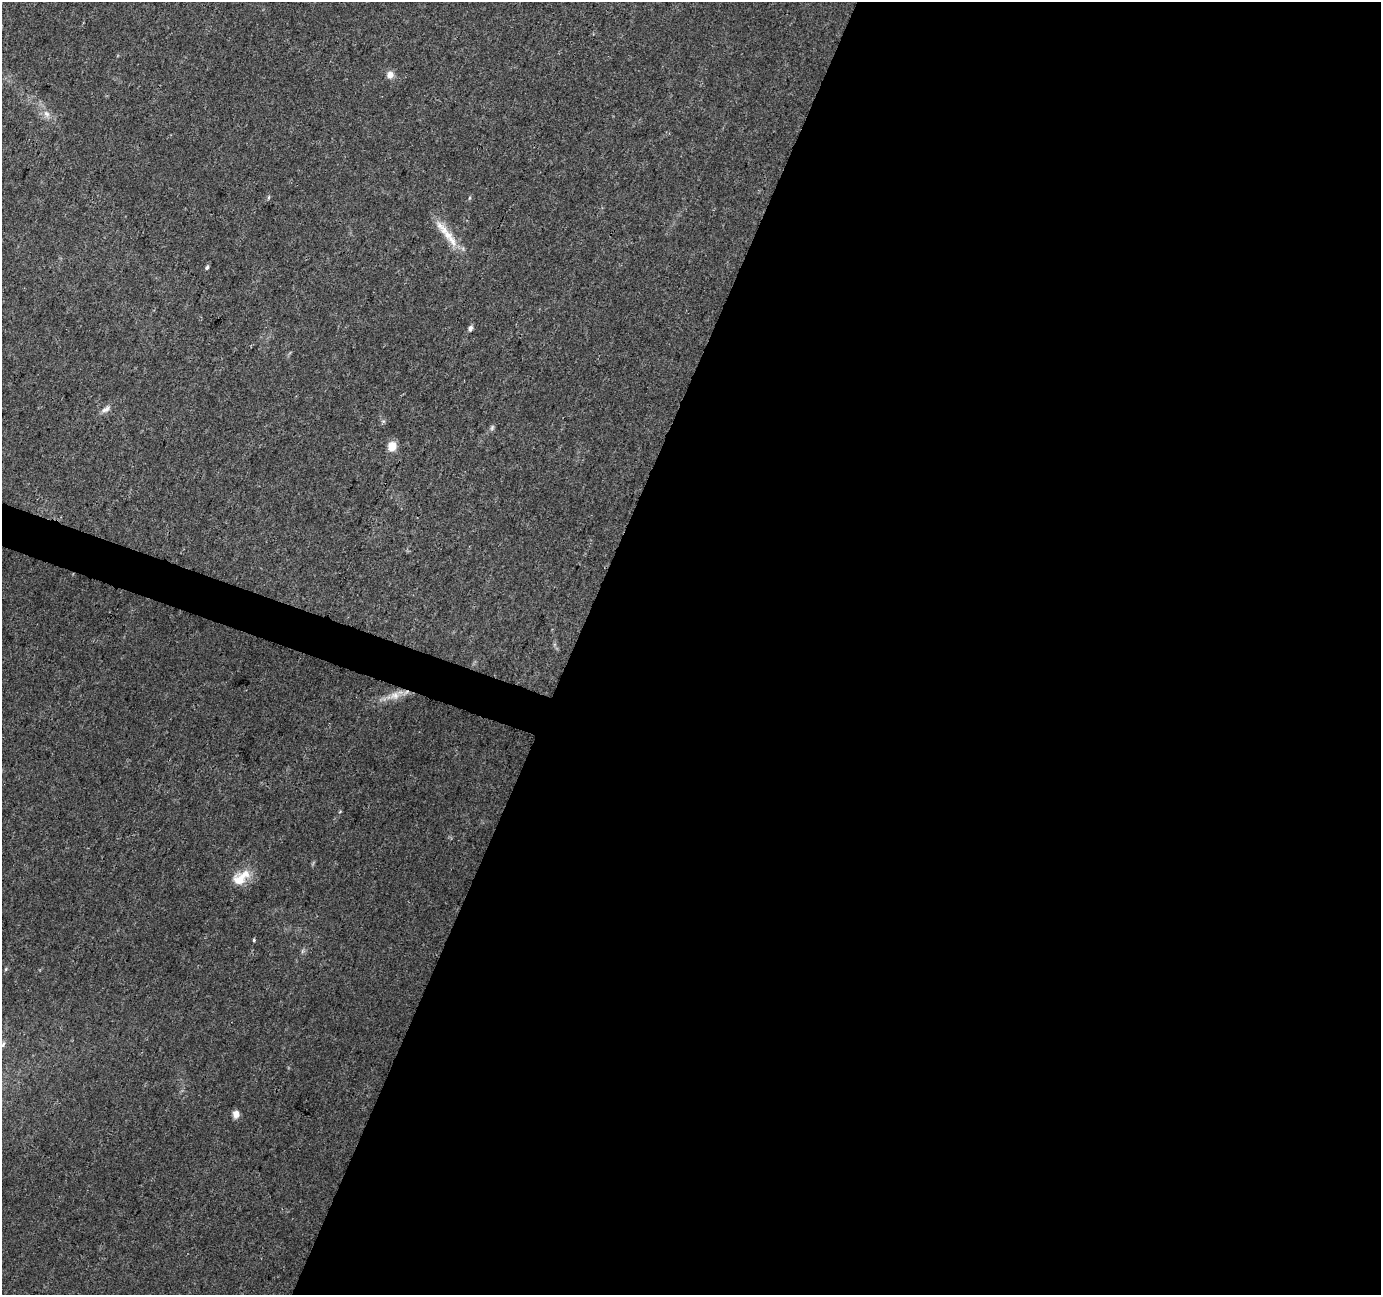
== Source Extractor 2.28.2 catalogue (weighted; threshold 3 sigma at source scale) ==
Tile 12 of 4 x 4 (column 4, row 3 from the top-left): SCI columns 4149-5527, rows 1571-2863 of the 5527 x 5664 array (HDU 1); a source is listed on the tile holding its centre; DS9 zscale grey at full resolution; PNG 1383 x 1297 px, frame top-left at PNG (2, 2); no overlay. Shown black and unused: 60% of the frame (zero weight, under 3 of 4 exposures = <1% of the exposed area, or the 3 px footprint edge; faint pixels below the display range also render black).
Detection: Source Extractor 2.28.2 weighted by HDU 2 'WHT'; one run over the whole footprint, this tile lists its part. Background 0.022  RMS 0.0036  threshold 0.016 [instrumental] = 3 sigma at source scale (4.5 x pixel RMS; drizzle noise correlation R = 1.50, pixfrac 1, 0.0396/0.0396 arcsec/px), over >= 5 px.
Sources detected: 18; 2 inside a brighter listed object's ellipse — not listed separately; the other 16 listed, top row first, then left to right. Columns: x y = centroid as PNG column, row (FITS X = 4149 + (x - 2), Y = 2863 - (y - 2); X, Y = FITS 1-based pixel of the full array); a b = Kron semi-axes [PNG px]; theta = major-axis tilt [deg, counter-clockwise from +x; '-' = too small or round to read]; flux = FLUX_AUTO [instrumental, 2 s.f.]
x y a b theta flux
390 75 9 9 - 2.2
46 114 11 8 -66 2.2
469 198 5 3 - 0.39
444 230 32 11 -47 7.1
207 267 5 4 - 0.7
470 328 6 5 - 1.3
105 409 13 7 27 1.8
492 428 8 5 64 0.81
392 446 8 7 - 5.4
394 695 18 11 22 4.2
244 874 20 12 18 5.7
254 940 5 3 - 0.41
302 951 7 4 88 0.64
6 969 6 3 71 0.41
3 1044 9 5 57 0.88
236 1114 8 7 - 2.5
Isophote crosses this tile's border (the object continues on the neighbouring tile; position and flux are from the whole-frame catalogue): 1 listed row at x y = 3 1044